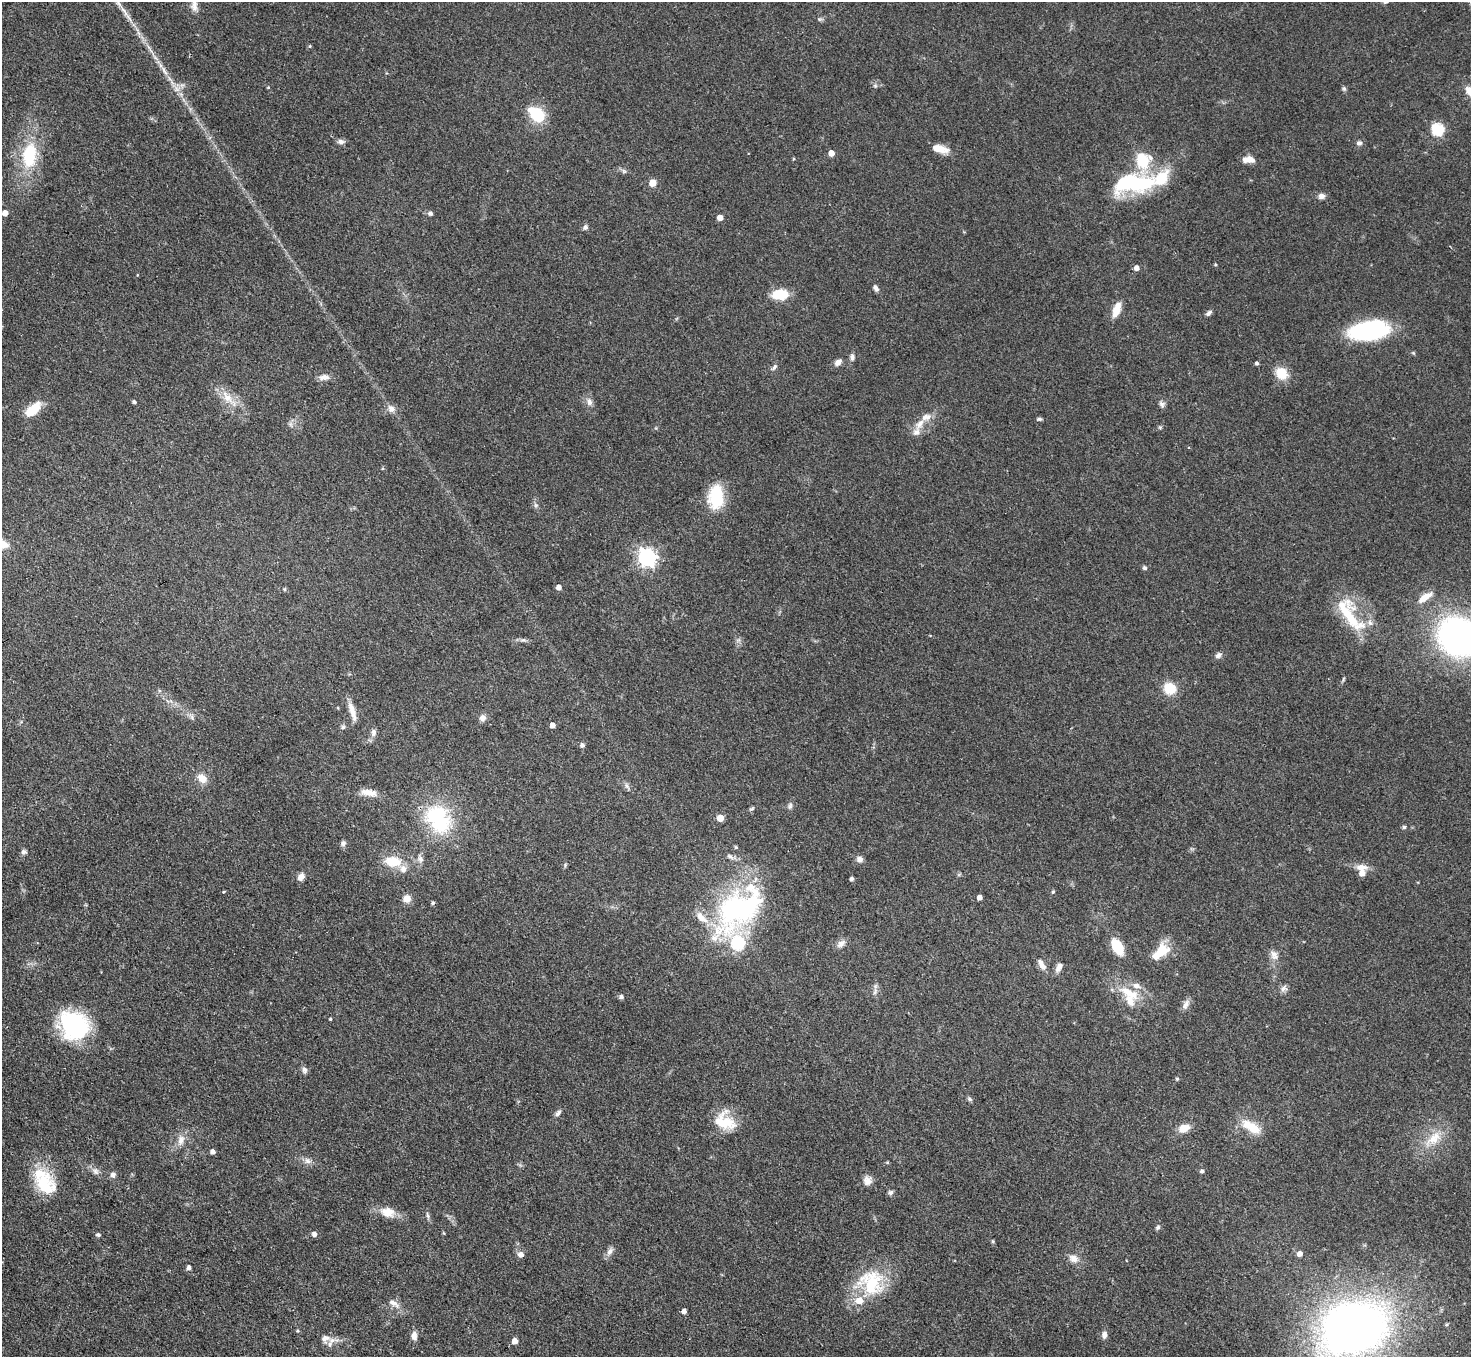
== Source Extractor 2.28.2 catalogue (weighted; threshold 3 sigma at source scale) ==
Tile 7 of 4 x 4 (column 3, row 2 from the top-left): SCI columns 2940-4408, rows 3005-4359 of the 5879 x 5872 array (HDU 1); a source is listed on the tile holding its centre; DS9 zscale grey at full resolution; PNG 1473 x 1359 px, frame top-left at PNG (2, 2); no overlay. Shown black and unused: <1% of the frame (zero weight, under 3 of 4 exposures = <1% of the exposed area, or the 3 px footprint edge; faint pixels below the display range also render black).
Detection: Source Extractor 2.28.2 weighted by HDU 2 'WHT'; one run over the whole footprint, this tile lists its part. Background 0.0683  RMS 0.0056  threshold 0.0252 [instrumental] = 3 sigma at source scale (4.5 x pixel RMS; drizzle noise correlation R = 1.50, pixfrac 1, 0.05/0.05 arcsec/px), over >= 5 px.
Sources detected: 156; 2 inside a brighter object's white glare — not listed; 16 inside a brighter listed object's ellipse — not listed separately; the other 138 listed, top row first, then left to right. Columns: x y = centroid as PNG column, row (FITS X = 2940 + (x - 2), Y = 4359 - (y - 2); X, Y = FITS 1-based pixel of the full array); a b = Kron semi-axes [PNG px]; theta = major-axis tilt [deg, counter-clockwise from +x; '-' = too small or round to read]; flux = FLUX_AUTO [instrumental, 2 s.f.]
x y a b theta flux
194 5 18 7 -88 3.9
124 11 19 5 -54 4.5
310 46 4 4 - 0.6
164 71 15 5 -62 3.4
268 87 4 4 - 0.48
1344 88 6 5 - 1
177 89 10 6 -61 3.1
1470 91 13 8 -55 5
537 115 17 11 -42 22
1437 130 6 6 - 59
341 142 9 7 -6 2
1359 143 7 6 - 1.7
939 149 19 8 -16 7.1
831 153 4 4 - 5.7
29 155 26 14 83 29
793 159 4 3 - 0.49
1248 159 14 7 -1 5.2
1143 161 17 14 -81 23
624 171 8 4 -37 1.2
653 183 5 5 - 10
1133 183 53 21 4 51
1321 196 8 7 - 2.5
5 213 4 4 - 3.9
430 213 5 5 - 1.7
720 218 4 4 - 4.3
585 227 6 5 - 1.7
1215 265 4 3 - 0.65
1137 268 5 5 - 3
876 288 9 5 -62 1.8
780 294 13 8 4 18
1116 310 18 8 71 7.5
1209 313 9 5 41 1.5
1369 330 39 17 8 68
852 357 9 6 88 1.7
838 362 10 7 41 2.7
1257 363 4 4 - 1.2
774 367 10 5 54 1.5
1281 373 13 11 -45 11
324 377 14 7 5 3.5
228 397 22 10 -49 9.2
134 402 4 3 - 1.1
589 402 10 7 -85 2.7
1162 404 9 7 -55 1.8
391 408 11 9 -42 3.1
33 409 24 11 42 10
1039 419 7 4 0 0.97
920 424 20 9 60 5.7
716 497 26 15 88 26
535 505 7 4 -89 1.2
647 557 7 7 - 230
1144 568 5 5 - 1.1
559 587 4 4 - 3.3
284 589 5 4 - 0.69
1425 597 20 8 34 6.4
1349 614 56 19 -56 29
1458 636 28 25 -41 200
524 640 9 3 5 1.3
1218 655 8 7 - 1.9
1170 688 11 10 - 13
352 711 25 7 -73 5.8
192 717 7 4 -72 1.2
483 718 8 8 - 2.8
552 725 4 4 - 3.8
343 727 6 5 - 1.1
374 732 10 7 -85 2.2
582 745 6 5 - 1.5
202 778 11 9 -42 5.9
627 785 8 5 -71 1.5
369 792 20 8 -8 6.1
790 806 9 5 80 1.5
437 816 35 26 12 40
720 818 5 5 - 9.9
1404 827 4 4 - 0.98
343 843 8 6 63 1.6
736 847 5 4 - 0.69
24 852 7 6 - 1.5
730 856 11 5 -34 1.9
420 859 10 7 -61 2.2
860 859 9 7 1 2.1
393 861 19 12 -7 12
1361 867 17 8 1 4.5
301 877 9 7 49 3.4
852 879 4 3 - 1.6
223 892 4 3 - 0.48
1053 892 4 4 - 0.92
979 897 4 4 - 2.9
407 899 9 9 - 4.3
433 903 5 4 - 0.98
739 908 66 41 40 110
841 944 13 8 41 3
1117 947 20 11 -59 12
1161 952 25 12 42 13
1274 955 14 9 -66 3.9
1042 964 15 7 -58 3.5
1059 967 12 6 63 3.4
1284 988 10 8 30 2.2
875 992 10 4 77 1.6
1129 992 32 12 -27 15
621 996 6 5 - 1.4
1186 1004 15 7 62 2.9
330 1019 4 3 - 0.57
74 1025 33 29 -44 54
304 1070 9 7 -74 1.7
1177 1079 4 4 - 0.82
969 1099 7 5 -23 1.1
558 1113 9 5 49 1.6
725 1121 26 19 -30 17
1251 1127 27 11 -30 12
1184 1128 13 9 19 6.2
1434 1138 24 14 39 12
181 1140 15 9 73 4.5
213 1152 4 4 - 2.5
307 1161 10 7 -44 2.5
95 1171 9 7 -34 2.2
1202 1171 4 4 - 1.4
39 1173 38 21 -28 19
113 1175 7 7 - 1.9
867 1180 12 10 -81 3.7
890 1192 7 6 - 1.4
388 1212 18 12 -15 8.1
428 1215 9 4 -72 1.3
1158 1227 6 5 - 1.2
314 1234 5 5 - 2.2
98 1235 6 5 - 1.1
993 1241 5 4 - 0.69
610 1251 11 7 52 2.6
521 1254 6 5 - 3.5
1300 1254 5 5 - 3.2
1074 1259 13 10 -28 4.3
189 1267 4 4 - 1.8
871 1282 37 33 -54 34
393 1303 15 7 -32 3.5
684 1311 4 4 - 2.5
1355 1328 68 50 19 360
1104 1335 9 6 80 2.4
414 1336 11 7 87 3.1
325 1338 14 10 16 4
515 1341 5 4 - 4.7
Isophote crosses this tile's border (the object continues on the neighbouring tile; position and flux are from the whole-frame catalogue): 4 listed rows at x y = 194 5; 1470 91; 1458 636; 1355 1328